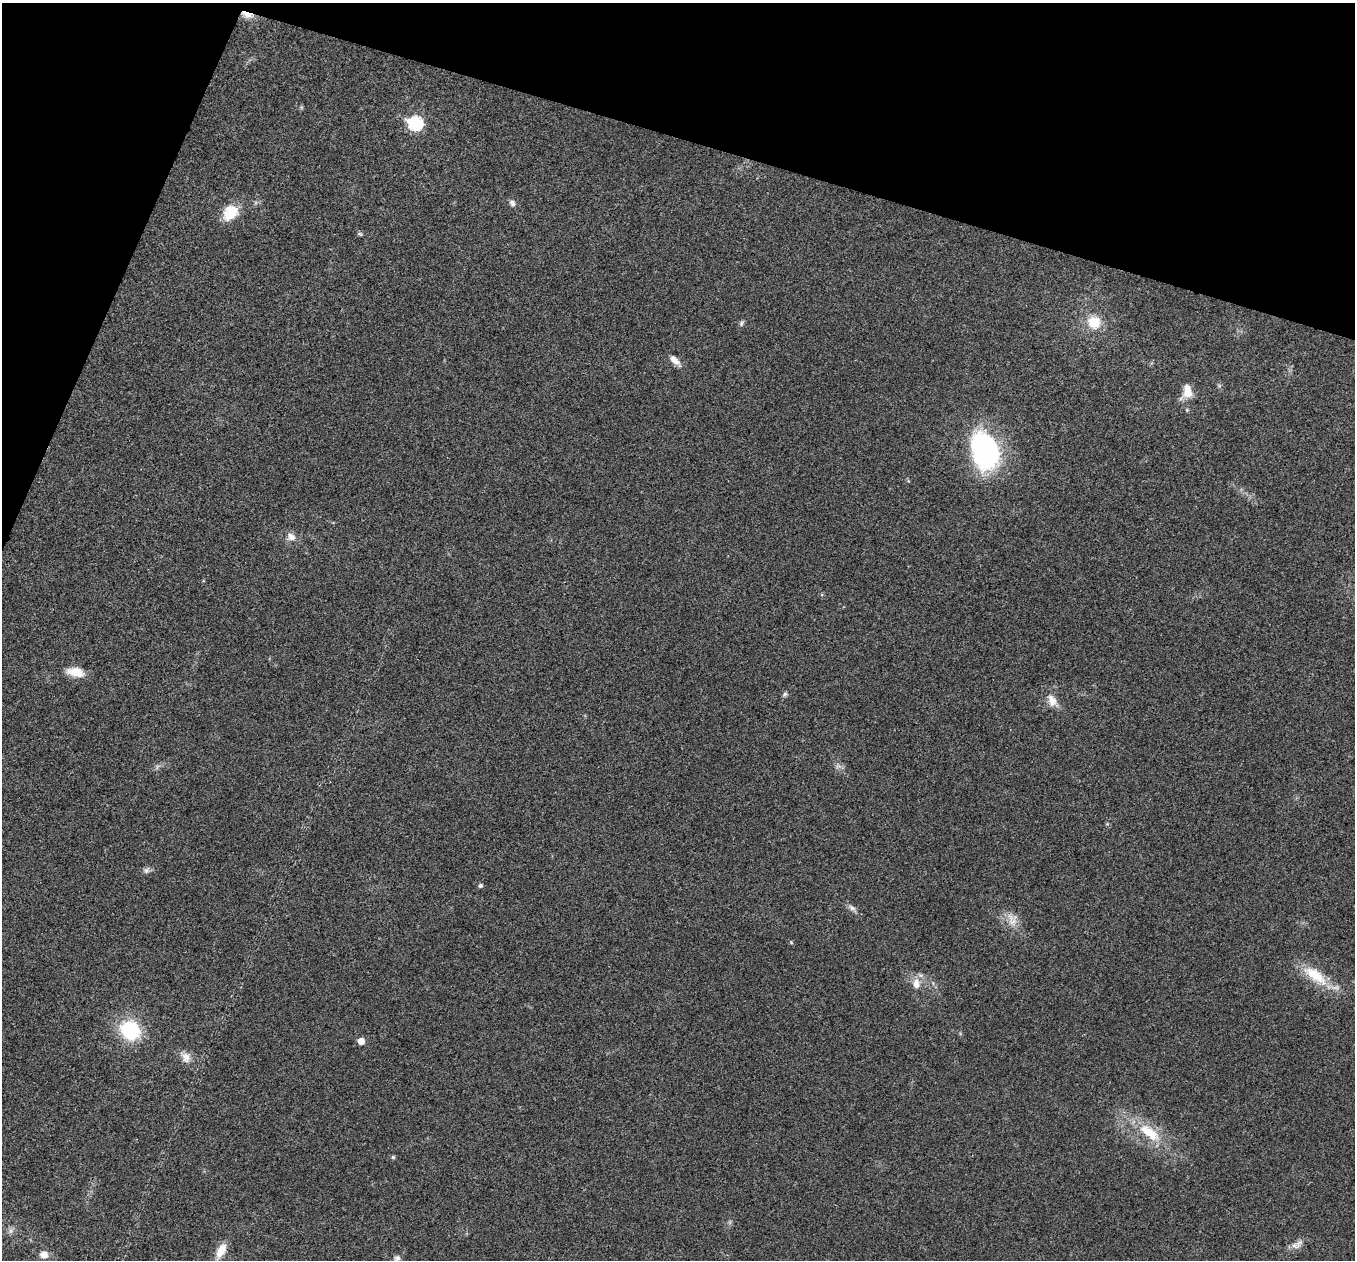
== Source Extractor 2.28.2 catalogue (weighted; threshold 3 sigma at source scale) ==
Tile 2 of 4 x 4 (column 2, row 1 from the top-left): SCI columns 1356-2708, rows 3909-5166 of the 5419 x 5432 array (HDU 1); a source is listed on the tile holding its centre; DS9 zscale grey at full resolution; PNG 1357 x 1262 px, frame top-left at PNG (2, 3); no overlay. Shown black and unused: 15% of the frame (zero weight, under 3 of 4 exposures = <1% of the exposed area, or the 3 px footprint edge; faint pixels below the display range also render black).
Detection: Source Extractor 2.28.2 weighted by HDU 2 'WHT'; one run over the whole footprint, this tile lists its part. Background 0.0211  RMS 0.004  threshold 0.0182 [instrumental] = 3 sigma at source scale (4.5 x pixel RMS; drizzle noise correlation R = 1.50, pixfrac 1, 0.05/0.05 arcsec/px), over >= 5 px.
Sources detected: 34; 1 inside a brighter listed object's ellipse — not listed separately; the other 33 listed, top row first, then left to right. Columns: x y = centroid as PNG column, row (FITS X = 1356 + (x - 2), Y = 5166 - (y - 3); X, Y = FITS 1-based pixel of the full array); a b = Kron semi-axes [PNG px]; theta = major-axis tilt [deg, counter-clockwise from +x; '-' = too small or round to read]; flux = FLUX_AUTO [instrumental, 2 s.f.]
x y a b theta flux
247 15 16 7 -17 3.7
301 107 6 4 -72 0.48
415 123 8 7 - 55
512 203 9 7 -62 1.5
230 213 22 17 45 8.8
360 234 7 5 -19 0.66
1094 322 16 15 - 8.9
741 323 9 6 69 0.89
674 360 15 7 -44 3.2
1188 392 15 12 47 5.4
985 450 39 25 -72 72
291 537 12 10 -33 3.1
75 672 22 10 -11 6.5
785 694 7 6 - 0.9
1052 701 19 11 -63 4.5
838 766 10 7 -22 1.6
146 870 10 7 49 1.4
480 885 6 5 - 0.8
852 908 12 6 -34 1.6
1013 922 20 11 62 4.4
791 942 5 4 - 0.42
1315 975 38 15 -35 14
916 983 14 11 -88 4.4
130 1030 18 16 -41 30
361 1041 5 5 - 3.8
186 1057 16 12 -58 3.7
1149 1132 37 14 -38 15
393 1157 5 4 - 0.73
10 1231 7 4 71 1.1
1297 1244 19 9 30 3.1
221 1251 20 9 62 5.6
44 1255 8 8 - 3.6
397 1258 11 8 62 1.7
Overlapping masked pixels (flux is a lower limit): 1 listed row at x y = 247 15
Isophote crosses this tile's border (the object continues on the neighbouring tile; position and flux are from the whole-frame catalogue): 1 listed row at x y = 397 1258